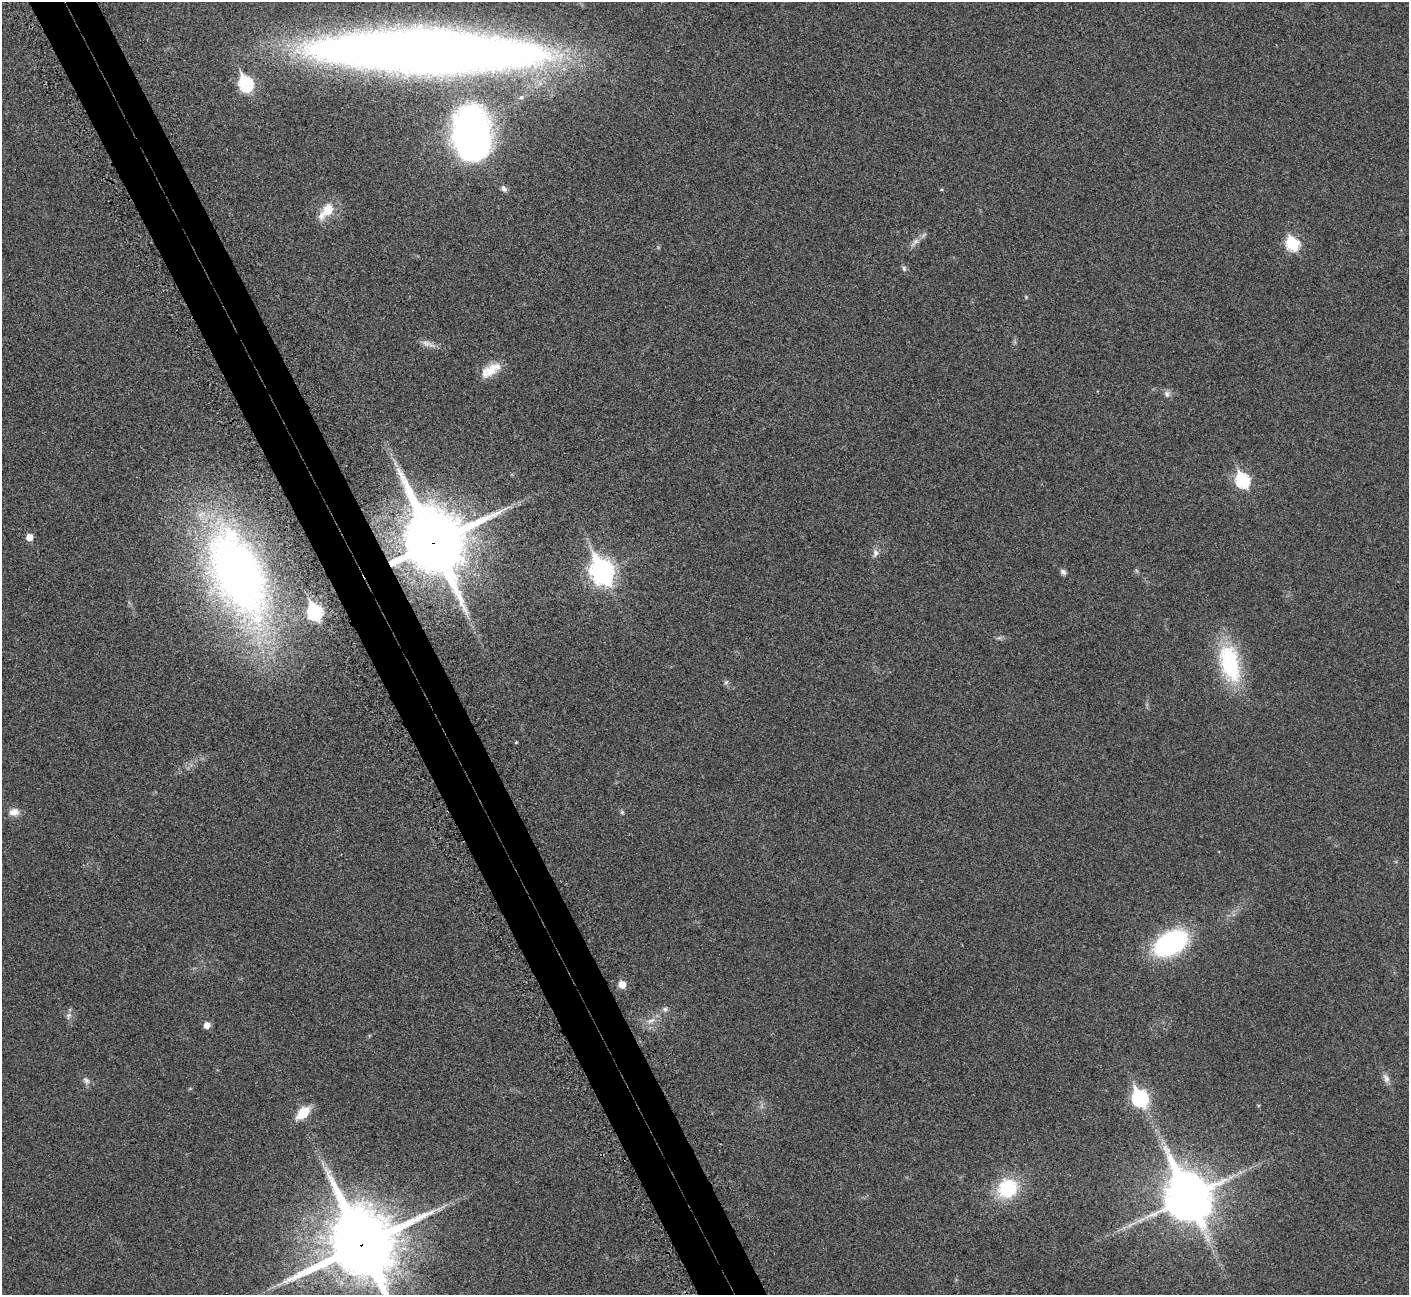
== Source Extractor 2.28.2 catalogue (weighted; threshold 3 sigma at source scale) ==
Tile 11 of 4 x 4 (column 3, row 3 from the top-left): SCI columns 2907-4313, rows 1541-2833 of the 5816 x 5795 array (HDU 1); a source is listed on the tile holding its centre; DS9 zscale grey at full resolution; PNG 1411 x 1297 px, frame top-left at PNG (2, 2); no overlay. Shown black and unused: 5% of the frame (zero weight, under 3 of 5 exposures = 5% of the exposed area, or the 3 px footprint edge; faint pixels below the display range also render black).
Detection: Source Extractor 2.28.2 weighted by HDU 2 'WHT'; one run over the whole footprint, this tile lists its part. Background 0.0258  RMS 0.006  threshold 0.0271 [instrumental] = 3 sigma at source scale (4.5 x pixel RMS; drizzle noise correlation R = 1.50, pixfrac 1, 0.05/0.05 arcsec/px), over >= 5 px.
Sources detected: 41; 1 inside a brighter object's white glare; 1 long thin detection or spike segment (spike, bleed or trail) — not listed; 1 inside a brighter listed object's ellipse — not listed separately; the other 38 listed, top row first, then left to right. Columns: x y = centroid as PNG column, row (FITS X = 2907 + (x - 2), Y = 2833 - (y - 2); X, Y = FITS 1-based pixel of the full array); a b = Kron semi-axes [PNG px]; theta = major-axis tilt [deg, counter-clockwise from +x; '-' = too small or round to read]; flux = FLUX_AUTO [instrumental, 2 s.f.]
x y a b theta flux
246 84 9 7 -73 77
521 97 7 6 - 1.4
471 134 41 26 90 310
504 189 9 6 -47 1.8
326 211 24 12 49 11
915 242 16 6 44 3.2
1293 244 7 6 - 56
904 268 8 5 -64 1.2
1026 297 5 3 - 0.57
426 343 12 8 -10 3.1
491 370 28 14 24 9.9
1167 394 9 7 -80 1.9
1242 480 8 7 - 72
29 537 5 5 - 6.2
433 543 23 18 -66 4400
875 553 12 8 80 2.6
602 572 11 8 -65 400
1063 572 8 6 -46 1.6
238 573 106 52 -66 330
315 612 8 7 - 85
1230 663 48 24 -76 46
726 682 7 4 45 0.99
516 742 4 4 - 0.5
14 812 14 9 6 4.1
622 812 6 5 - 0.86
1171 943 38 23 29 67
622 984 6 5 - 8.5
665 1009 7 7 - 1.5
68 1016 10 6 78 2
651 1020 11 4 11 2.3
207 1025 6 5 - 5
1386 1078 13 7 -67 2.9
86 1080 10 7 -39 2.1
1140 1098 8 7 - 120
303 1113 14 9 42 13
1008 1188 19 17 39 33
1188 1197 19 15 -64 1900
361 1245 24 21 -65 4700
Overlapping masked pixels (flux is a lower limit): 2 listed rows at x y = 433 543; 361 1245
Isophote crosses this tile's border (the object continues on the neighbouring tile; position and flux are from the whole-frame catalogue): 1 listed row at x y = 361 1245